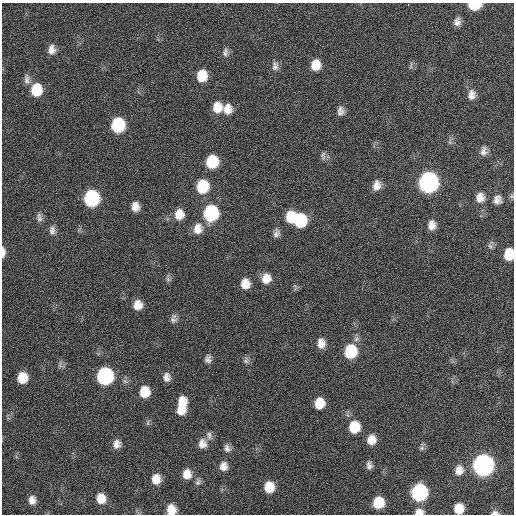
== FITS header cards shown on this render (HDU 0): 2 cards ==
NAXIS1  =                  512 / Axis length
NAXIS2  =                  512 / Axis length

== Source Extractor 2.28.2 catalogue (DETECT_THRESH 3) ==
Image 512 x 512 px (HDU 0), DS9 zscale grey, 1 PNG px = 1 image px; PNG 516 x 516 px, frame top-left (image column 1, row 512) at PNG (2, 3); no overlay
Background 234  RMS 15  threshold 46.5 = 3 sigma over >= 5 px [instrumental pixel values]
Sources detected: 80; all 80 listed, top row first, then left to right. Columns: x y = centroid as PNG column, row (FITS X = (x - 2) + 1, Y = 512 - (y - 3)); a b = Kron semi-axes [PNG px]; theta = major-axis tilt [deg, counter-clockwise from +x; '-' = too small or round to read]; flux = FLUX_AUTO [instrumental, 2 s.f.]
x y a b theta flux
408 4 3 2 - 5700
474 5 9 6 1 39000
457 22 9 7 82 5600
51 49 11 8 90 7400
225 52 12 7 83 4400
316 65 11 9 80 15000
411 65 11 3 81 2000
275 66 13 9 87 5500
202 76 11 9 83 23000
27 79 14 7 -89 5100
36 90 12 10 86 30000
471 95 14 9 87 7600
217 107 12 11 - 15000
227 109 12 10 -88 11000
340 113 12 8 49 5000
118 125 11 10 - 69000
450 142 8 4 -90 2200
484 151 12 8 84 5800
323 156 12 6 -89 3300
212 162 11 10 - 39000
428 182 12 10 76 400000
377 185 12 9 77 8300
202 186 12 10 82 41000
512 196 6 5 - 2000
91 198 11 10 - 120000
480 198 12 11 - 9600
497 200 12 11 - 7100
135 207 10 8 -87 8800
211 213 12 10 83 96000
179 214 13 11 83 13000
39 217 12 6 -82 4200
290 217 12 8 83 24000
300 220 12 11 - 53000
432 225 11 8 -89 8700
198 229 15 12 78 11000
52 230 11 8 -90 4900
276 233 10 7 66 4500
490 246 9 5 -68 2700
3 252 11 4 89 5400
509 254 11 8 82 24000
266 278 11 10 - 12000
168 279 7 5 -45 2500
245 284 11 9 90 13000
138 305 9 8 - 11000
173 320 10 8 6 4200
321 343 12 9 -88 8800
350 351 12 10 80 48000
208 359 10 8 87 4500
246 361 9 7 76 3300
60 364 10 4 72 2500
105 376 11 10 - 160000
167 377 11 9 -87 6100
22 378 9 8 - 21000
144 392 10 9 - 21000
181 402 12 10 81 16000
319 403 10 9 - 19000
180 410 10 10 - 14000
354 427 12 10 82 28000
209 435 12 7 -87 4400
371 440 10 9 - 12000
117 444 10 8 75 7000
202 444 13 10 -90 8300
227 448 11 8 -66 4800
422 448 7 6 - 2600
369 465 10 7 -76 4400
483 465 11 10 - 490000
223 466 10 9 - 7400
459 470 12 10 86 9100
187 474 11 10 - 11000
156 479 10 9 - 12000
198 482 9 6 53 3100
269 487 10 8 89 20000
419 492 11 10 - 160000
101 498 10 8 -78 15000
32 500 8 7 - 6900
378 502 10 9 - 30000
459 509 9 8 - 17000
171 510 10 8 -85 14000
419 512 11 8 3 6900
495 513 8 5 -2 3000
At the frame edge (FLAGS 8, measured only in part): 9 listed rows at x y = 408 4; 474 5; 512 196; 3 252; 509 254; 459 509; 171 510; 419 512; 495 513